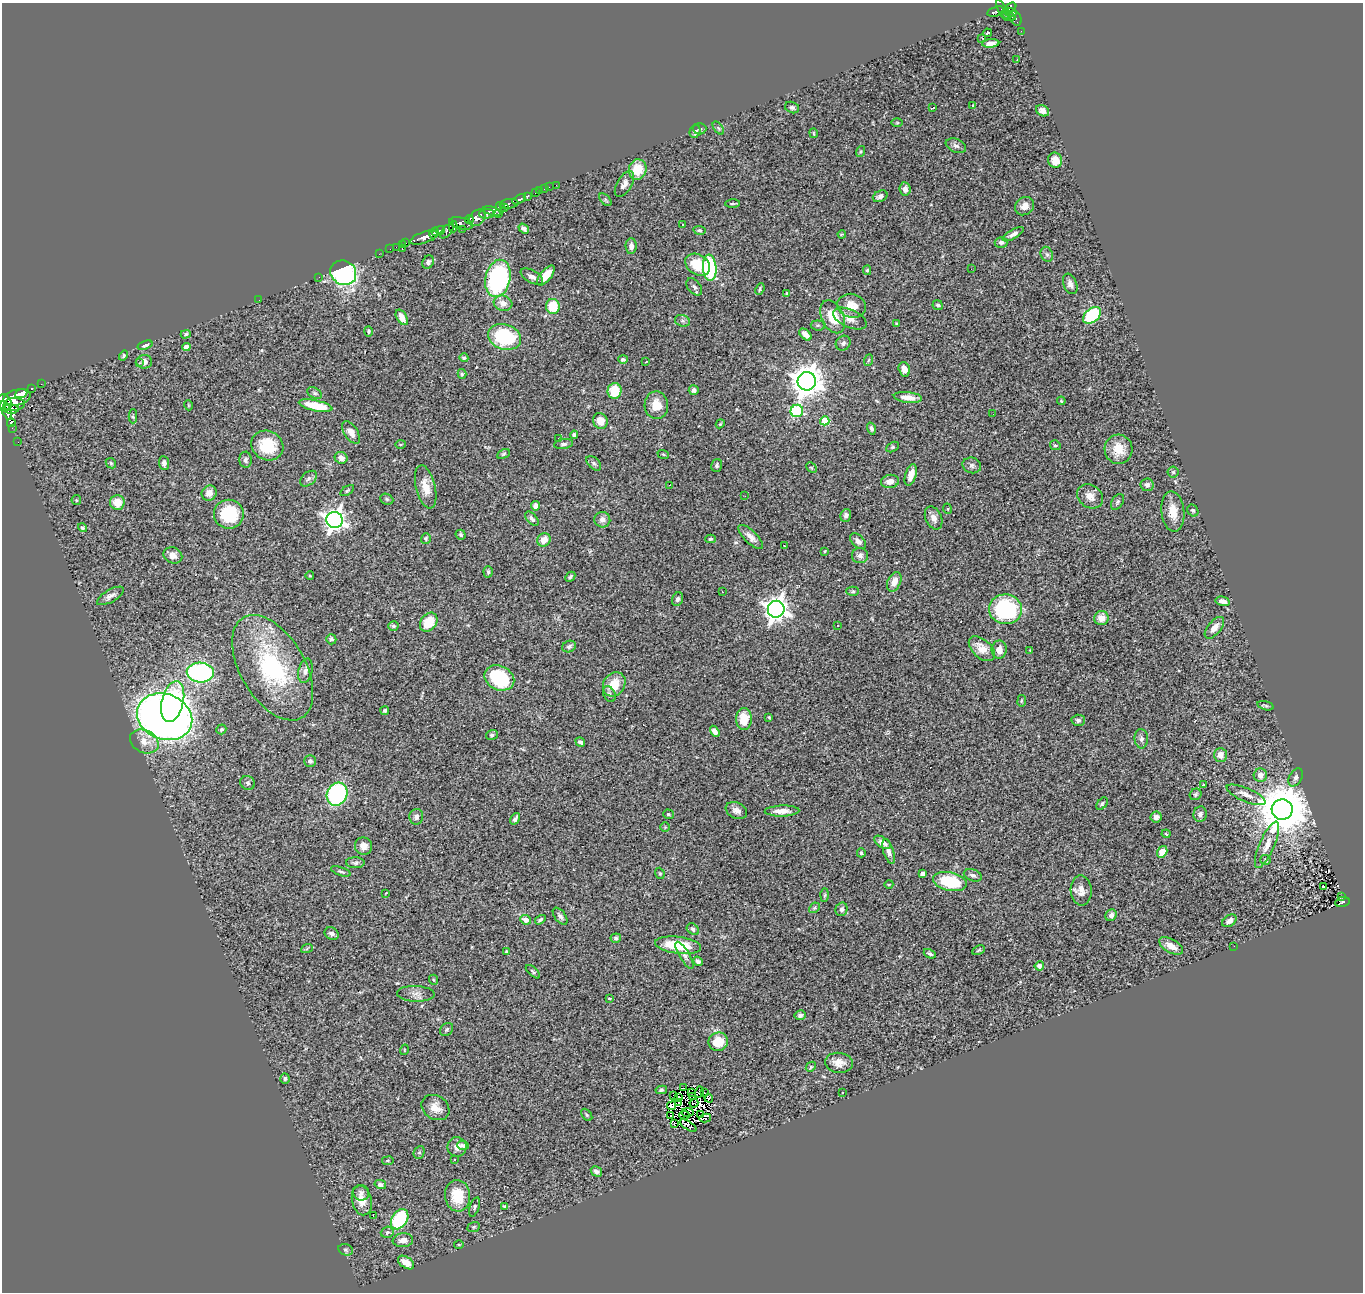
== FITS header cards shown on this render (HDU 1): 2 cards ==
NAXIS1  =                 1361
NAXIS2  =                 1290

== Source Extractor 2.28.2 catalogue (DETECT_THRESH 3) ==
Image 1361 x 1290 px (HDU 1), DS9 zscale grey, 1 PNG px = 1 image px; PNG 1365 x 1294 px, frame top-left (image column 1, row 1290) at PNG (2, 3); each listed source drawn as its Kron ellipse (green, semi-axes under 4 px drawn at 4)
Background 0.556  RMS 0.041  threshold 0.124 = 3 sigma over >= 5 px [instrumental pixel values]
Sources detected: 351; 7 with non-positive FLUX_AUTO (blend fragments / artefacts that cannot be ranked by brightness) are neither listed nor drawn; the other 344 listed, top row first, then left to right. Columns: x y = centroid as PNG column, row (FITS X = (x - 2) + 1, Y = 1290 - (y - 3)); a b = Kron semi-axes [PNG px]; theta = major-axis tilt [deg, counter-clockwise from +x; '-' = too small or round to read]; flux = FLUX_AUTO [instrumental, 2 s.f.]
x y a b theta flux
1010 8 7 4 37 170
1002 10 11 4 -64 190
996 11 8 5 17 120
1010 12 6 3 -12 150
1008 15 8 4 -30 220
1016 18 8 5 -61 54
1021 31 2 2 - 2.5
988 33 4 3 - 15
982 38 3 2 - 3.1
991 43 8 4 5 16
1017 60 3 2 - 2.2
972 105 3 2 - 4.3
792 107 7 5 -22 6.7
933 108 4 2 - 4.1
1042 111 7 5 -28 14
897 123 5 3 - 3
718 128 7 4 -53 4.4
700 129 6 6 - 5.4
695 131 7 5 76 11
814 133 5 2 - 2.6
956 146 11 6 -22 9.5
860 152 6 4 70 3.8
1055 160 7 7 - 36
638 169 10 9 - 66
624 184 14 7 59 15
556 185 4 2 - 11
549 187 2 2 - 4.7
545 189 3 2 - 13
905 189 7 5 -82 14
539 191 3 2 - 13
536 193 3 3 - 28
527 196 4 3 - 62
880 196 8 5 24 11
519 199 7 3 28 130
605 200 7 4 -46 4.2
509 204 9 5 7 350
732 204 7 3 1 3.7
1025 206 10 8 36 19
501 207 5 4 - 340
505 207 4 3 - 100
492 211 9 4 -15 230
486 214 7 5 2 540
498 214 3 2 - 85
477 218 9 7 45 500
469 219 4 3 - 80
461 223 12 5 -13 250
682 224 3 3 - 16
453 227 6 3 -89 110
462 229 2 2 - 7.9
524 229 6 4 -37 9.2
699 230 6 4 -10 4.4
439 231 7 3 28 340
447 231 9 4 49 190
434 233 6 3 59 230
842 234 4 3 - 2.4
1013 234 12 4 30 12
424 237 14 5 18 680
1001 242 6 5 - 8
406 243 2 2 - 3.6
402 245 2 2 - 3.4
631 246 8 5 -89 14
396 247 2 2 - 6.3
390 249 2 2 - 8.3
402 249 3 2 - 9.8
379 254 2 2 - 6.5
1047 254 8 6 -67 7.3
428 262 7 5 58 7.8
698 265 13 10 -33 80
710 268 13 7 -85 230
971 269 2 2 - 2
867 270 5 4 - 4.1
343 273 13 12 - 550
546 275 12 5 51 45
319 277 2 2 - 8.1
532 277 12 6 -29 13
498 278 19 12 78 440
1070 284 11 6 -68 13
694 287 10 6 -50 8.7
760 289 6 3 67 3.7
787 293 3 3 - 3.5
259 300 2 2 - 2.2
503 303 9 7 -17 21
938 305 5 5 - 6.2
553 306 7 6 - 85
852 306 14 12 -16 43
1092 315 10 7 38 160
402 317 8 5 -59 28
833 317 17 11 -64 80
850 318 18 9 -23 27
682 321 8 5 -20 6.6
896 323 4 4 - 2.3
818 325 7 5 -6 4.8
369 331 5 4 - 3.7
186 334 5 3 - 3.9
805 334 7 4 -44 19
505 337 17 12 -19 210
843 343 8 7 - 8.4
145 345 8 4 19 7.1
186 347 4 4 - 24
124 356 5 4 - 4.2
464 358 4 4 - 5.1
623 359 5 4 - 5.6
869 360 6 3 69 3.4
144 362 8 7 - 15
646 362 3 2 - 2.3
139 363 2 2 - 2.5
904 369 7 5 -74 18
462 374 5 4 - 4.5
807 381 9 9 - 4500
41 384 2 2 - 6.3
31 388 3 3 - 60
694 390 5 5 - 6.9
614 391 8 7 - 68
21 393 6 4 22 660
315 393 8 5 -27 5.7
17 397 14 8 14 1900
908 397 14 5 -6 27
1061 401 4 3 - 3
4 403 9 7 -62 1200
14 404 11 6 4 720
188 405 5 3 - 2.4
656 405 14 12 -84 47
316 406 17 5 -12 75
11 409 8 4 -2 570
6 410 10 4 -68 760
797 411 6 6 - 260
993 414 2 2 - 4.3
133 416 7 3 -90 3.6
600 421 8 7 - 32
825 421 4 4 - 100
11 423 4 2 - 49
720 424 4 3 - 2.5
12 428 2 2 - 6.4
871 429 6 4 -74 7.5
351 432 13 6 -56 21
574 435 4 3 - 8.1
558 438 3 3 - 5.2
18 442 2 2 - 5.8
401 444 5 3 - 2.6
563 444 10 5 9 7
1055 445 5 5 - 4.3
267 446 16 14 -28 97
893 447 7 4 26 4.8
1118 449 14 14 - 54
503 454 7 4 28 4.1
663 454 6 3 -19 3
341 458 6 5 - 16
245 460 8 6 -87 9.3
111 463 6 4 -46 4.1
164 463 7 5 -86 11
594 463 9 5 -44 6.5
972 465 9 7 -16 9
717 466 7 5 74 6
811 468 6 3 -44 3
1173 472 5 5 - 4.9
911 475 11 5 73 28
308 479 9 6 39 8.6
890 481 9 6 9 22
669 485 3 2 - 3.1
1147 485 6 6 - 11
426 487 22 9 -76 40
347 491 8 4 34 4.3
209 493 8 7 - 19
745 496 3 3 - 2.5
1090 496 14 11 -34 26
387 499 7 5 -23 4.7
76 500 5 4 - 3.6
117 502 7 7 - 35
1117 502 9 5 58 6.8
536 506 5 4 - 13
948 509 5 3 - 2.4
1173 511 20 11 -84 44
1193 511 6 5 - 4.7
229 514 15 14 - 130
846 515 6 5 - 8.9
934 518 12 8 -66 17
532 519 8 4 -48 8.8
334 520 8 8 - 1700
602 520 8 7 - 14
82 528 5 4 - 4.2
461 535 5 4 - 5.7
751 537 16 6 -45 18
426 538 5 4 - 4.5
711 539 5 4 - 4.5
544 540 7 6 - 29
858 541 10 6 -43 11
784 546 2 2 - 1.8
825 551 4 2 - 2.4
173 555 9 8 - 17
860 556 8 7 - 12
488 572 6 4 -85 6.6
310 576 4 3 - 2.2
570 577 5 4 - 4.8
894 582 10 6 65 27
853 591 6 4 1 4.4
722 592 3 2 - 3.1
110 596 15 6 30 13
677 599 7 5 67 8.7
1223 601 7 4 -14 15
776 609 8 8 - 2200
1005 609 16 15 - 280
1101 618 7 7 - 27
429 622 10 8 53 64
838 625 3 2 - 5
393 626 5 4 - 5.1
1214 628 13 6 50 22
331 639 5 5 - 5.8
569 647 7 5 27 8.2
982 649 15 9 -42 42
999 650 9 7 89 25
1030 650 4 4 - 2.2
273 668 58 32 -60 340
305 671 12 7 77 12
200 673 13 10 -4 400
499 678 15 12 -24 200
614 684 13 10 54 57
609 694 8 6 -63 7.4
1022 701 6 3 81 2.8
173 702 21 11 76 280
1266 706 8 3 -15 4.3
385 711 4 4 - 5.2
165 717 28 22 -22 2700
769 717 3 3 - 2.6
744 719 11 8 90 54
1078 720 6 5 - 8.8
221 729 5 4 - 4.9
715 731 6 4 -58 12
492 735 6 5 - 6.2
1141 739 9 6 -86 10
144 741 15 11 -26 34
580 742 5 3 - 6.1
1220 755 7 6 - 21
310 761 5 5 - 8.6
1260 775 7 6 - 19
1296 777 10 6 60 8.6
248 783 7 6 - 6.3
1204 785 4 3 - 11
337 794 12 10 63 410
1196 794 6 5 - 5.4
1246 795 21 6 -23 20
1102 804 7 4 51 4.7
736 810 11 8 -25 17
1282 810 10 10 - 15000
782 811 17 5 1 26
668 814 5 4 - 4.2
1200 814 8 6 80 11
416 817 8 7 - 11
1156 817 5 5 - 11
515 819 6 4 57 8.7
665 827 5 5 - 3.4
1166 834 4 3 - 3.4
882 842 9 5 -32 21
1267 845 25 7 67 30
364 846 9 8 - 20
889 852 12 5 -72 15
1162 852 6 5 - 41
861 853 4 4 - 4
1265 860 5 5 - 4.1
355 863 9 5 -1 6.9
341 871 10 4 -17 5.3
660 873 6 4 -69 3.3
923 874 4 4 - 13
973 875 9 6 -20 8.6
950 882 17 9 -12 140
889 884 4 3 - 2.4
1323 887 3 2 - 1.6
1081 890 15 10 -88 24
386 893 3 2 - 1.8
825 895 6 4 88 4.7
1341 897 4 2 - 23
1342 902 7 5 11 130
814 908 6 4 43 5
841 909 7 6 - 9.9
1111 915 6 5 - 11
560 916 10 5 -53 8.6
525 920 5 5 - 20
540 920 6 4 33 5.6
1229 921 8 5 35 15
693 929 7 5 -38 6.2
332 934 7 6 - 8.9
616 938 5 5 - 5.6
678 945 23 8 -7 99
1171 946 13 6 -30 28
1234 946 3 2 - 2.2
307 948 6 4 21 3.3
979 950 6 3 28 3.5
506 951 3 2 - 2.6
930 954 6 4 -26 6.3
684 955 15 5 -59 12
698 961 5 4 - 9.5
1039 966 4 4 - 12
533 972 9 4 -42 4.5
434 980 5 3 - 3.2
416 994 19 8 -2 19
609 998 4 3 - 2.8
800 1015 5 5 - 7.7
447 1029 7 5 45 5.8
718 1042 10 9 - 62
404 1050 5 3 - 2.6
839 1063 14 10 -6 25
811 1067 5 4 - 3.9
285 1078 5 4 - 5.5
684 1088 3 2 - 2.5
661 1090 6 4 10 4.7
692 1092 2 2 - 3.3
699 1092 6 3 74 3.5
842 1092 3 3 - 4.3
705 1093 3 3 - 2.2
674 1095 2 2 - 3.5
692 1096 3 2 - 1.7
679 1097 2 2 - 4.2
709 1098 4 3 - 8.4
679 1102 2 2 - 0.81
694 1103 4 2 - 1.5
671 1106 4 3 - 7.6
435 1107 15 11 -33 28
688 1112 6 3 -3 1.7
587 1115 7 4 -50 4.5
684 1115 5 2 - 2.1
701 1115 3 2 - 1.5
671 1116 3 2 - 0.98
705 1118 6 3 12 110
674 1123 3 2 - 5.2
688 1126 9 3 -34 10
463 1145 6 4 -4 8.4
457 1147 9 9 - 19
419 1152 6 5 - 4.7
455 1159 3 2 - 3.2
388 1161 6 3 8 2.5
596 1171 6 4 -30 9.4
380 1184 6 4 -14 7.9
361 1193 8 7 - 9.7
458 1196 16 12 -83 84
362 1200 15 10 -78 34
505 1206 4 3 - 4.4
474 1207 10 4 72 5.7
373 1216 3 2 - 17
400 1219 11 7 56 210
474 1227 6 4 21 4
387 1232 6 5 - 8
403 1240 10 7 6 20
459 1244 5 3 - 2.8
346 1250 7 5 -17 5.9
406 1262 9 5 -33 32
At the frame edge (FLAGS 8, measured only in part): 1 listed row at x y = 4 403
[7 non-positive-flux detections neither listed nor drawn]